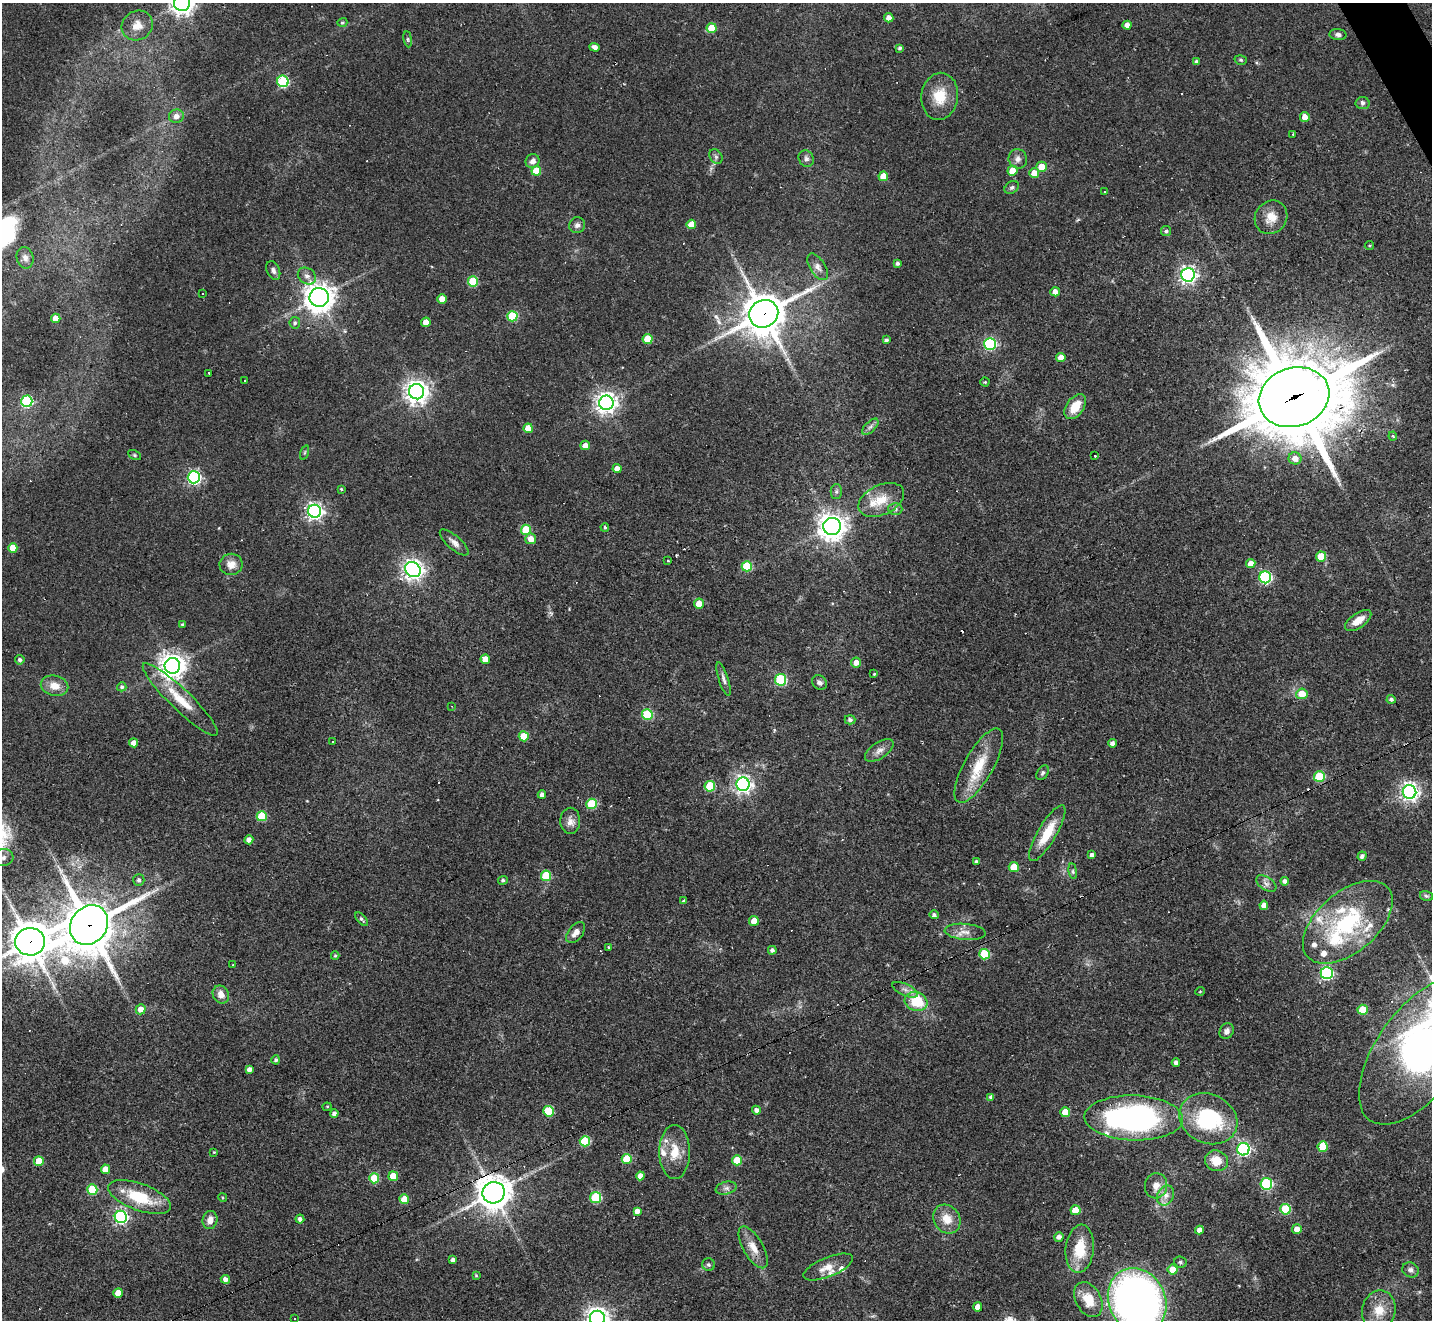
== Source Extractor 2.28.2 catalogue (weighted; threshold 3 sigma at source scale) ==
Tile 10 of 4 x 4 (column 2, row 3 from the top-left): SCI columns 1431-2860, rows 1603-2920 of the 5719 x 5707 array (HDU 1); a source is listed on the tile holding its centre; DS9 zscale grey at full resolution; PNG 1434 x 1322 px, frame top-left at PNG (2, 3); each listed source drawn as its Kron ellipse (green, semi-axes under 4 px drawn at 4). Shown black and unused: <1% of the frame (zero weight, under 2 of 3 exposures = <1% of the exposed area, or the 3 px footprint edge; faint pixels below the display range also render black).
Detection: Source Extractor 2.28.2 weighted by HDU 2 'WHT'; one run over the whole footprint, this tile lists its part. Background 0.0432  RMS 0.005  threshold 0.0224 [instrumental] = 3 sigma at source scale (4.5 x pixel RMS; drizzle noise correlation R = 1.50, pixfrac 1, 0.05/0.05 arcsec/px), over >= 5 px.
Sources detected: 249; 13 cosmic-ray / hot-pixel residue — neither listed nor drawn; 13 inside a brighter listed object's ellipse — not listed separately; the other 223 listed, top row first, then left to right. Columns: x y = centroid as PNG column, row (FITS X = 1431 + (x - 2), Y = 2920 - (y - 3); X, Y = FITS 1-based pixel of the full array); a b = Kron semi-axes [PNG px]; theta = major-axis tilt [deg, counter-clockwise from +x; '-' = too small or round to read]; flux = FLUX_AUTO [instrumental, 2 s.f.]
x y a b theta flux
182 3 8 8 - 380
889 18 4 4 - 2.9
342 22 5 4 - 0.75
1127 25 4 4 - 3.7
137 26 16 14 34 6.9
712 28 5 5 - 13
1338 35 8 5 -4 1.6
408 39 8 4 -82 0.87
595 47 5 4 - 2.6
900 48 4 4 - 1
1241 60 6 4 -16 0.76
1197 62 4 4 - 1.4
283 81 6 5 - 55
940 96 23 18 82 12
1362 103 7 6 - 1.4
176 116 7 6 - 3
1305 117 5 5 - 4.6
1293 134 3 2 - 0.61
716 157 8 6 -56 1.3
806 158 8 7 - 1.7
1018 159 10 9 - 2.7
533 161 7 6 - 2.6
1042 167 5 5 - 7.1
536 171 5 5 - 13
1012 171 5 5 - 8.9
1034 173 5 5 - 5.6
883 176 5 5 - 7.6
1012 187 8 5 33 1.2
1104 192 3 2 - 0.63
1271 217 17 15 53 7.7
691 224 5 4 - 7
577 225 8 7 - 2.1
1166 231 5 5 - 1.1
1369 245 4 2 - 0.45
25 258 11 8 -76 2.4
897 263 4 4 - 1.1
818 267 15 7 -57 2.9
273 270 10 6 -66 1.8
1188 275 7 6 - 190
307 276 10 8 -35 2.4
473 282 5 5 - 25
1055 292 4 4 - 3.3
203 294 3 3 - 0.84
319 297 9 9 - 620
442 299 5 5 - 6.6
764 314 15 13 31 1600
512 316 5 5 - 29
56 318 4 4 - 6.5
426 322 4 4 - 5.7
295 323 6 5 - 0.92
648 339 5 5 - 14
886 340 4 4 - 1.1
990 344 6 6 - 69
1061 357 4 4 - 5.1
209 373 3 3 - 1.5
245 380 3 2 - 0.57
985 382 4 4 - 0.62
417 392 7 7 - 440
1294 397 36 29 19 6300
27 401 5 5 - 61
606 403 7 7 - 340
1075 407 14 8 53 9.1
870 427 10 5 45 1.5
528 428 5 4 - 8.9
1393 436 4 4 - 0.75
585 445 5 4 - 3.1
305 452 7 3 71 0.64
135 455 7 4 -27 0.74
1095 456 3 2 - 0.65
1295 458 6 6 - 4.6
617 469 4 4 - 4.3
194 477 6 6 - 99
341 489 3 3 - 0.56
836 491 7 5 88 1.2
881 500 24 14 26 11
895 509 7 6 - 1.3
315 511 6 6 - 180
832 526 9 8 - 520
605 527 4 3 - 0.7
526 530 5 5 - 20
531 539 5 5 - 4.4
454 542 18 7 -41 3
13 548 5 4 - 8.6
1321 556 5 5 - 14
668 560 3 3 - 1.5
1251 563 4 4 - 5.2
231 564 11 10 - 4.6
747 566 5 5 - 22
413 569 8 7 - 290
1265 577 6 6 - 70
699 603 5 5 - 8.2
1358 620 15 7 35 6.5
182 624 3 3 - 0.7
485 659 5 4 - 4.8
20 660 5 4 - 1.3
856 663 5 5 - 3.5
172 666 8 8 - 530
874 674 3 2 - 0.43
723 679 18 5 -73 2.1
781 680 5 5 - 52
819 683 8 6 -40 1.7
54 686 14 10 -13 6.2
122 687 5 4 - 1.1
1302 694 5 5 - 9.1
180 699 51 10 -44 15
1391 699 4 4 - 1.3
452 706 2 2 - 0.43
647 714 5 5 - 34
850 720 5 4 - 1.4
524 736 5 5 - 12
332 741 3 3 - 1.2
134 743 4 4 - 3.4
1112 743 4 4 - 2.1
879 750 16 8 33 3.2
979 766 42 14 60 18
1043 773 8 5 59 1.1
1319 777 5 5 - 27
743 784 7 6 - 210
710 786 5 5 - 29
1410 792 7 6 - 240
542 795 4 4 - 2.3
592 804 5 5 - 28
262 816 5 5 - 25
570 821 13 10 88 3.5
1047 833 32 9 59 13
249 840 4 4 - 2.9
1092 855 4 4 - 2
1362 856 5 4 - 1.6
3 857 10 8 6 3.1
976 862 4 3 - 1.3
1014 867 5 5 - 12
1073 871 8 4 -82 0.89
546 876 5 5 - 25
139 880 6 5 - 1.5
503 880 5 4 - 1.1
1285 881 4 4 - 1.8
1266 883 11 6 -34 2.1
1427 896 7 5 -16 0.86
683 901 4 3 - 0.66
1264 905 4 4 - 3.5
934 915 5 4 - 1.3
361 919 8 4 -49 1.2
754 921 5 5 - 6.7
1348 922 53 30 40 54
89 925 21 18 51 2200
965 932 21 8 -5 4.3
576 933 12 7 52 3.4
30 942 15 14 - 1300
608 947 3 2 - 0.89
772 950 4 4 - 1.6
984 954 5 5 - 24
335 956 4 3 - 0.65
233 965 2 2 - 0.33
1327 973 6 6 - 78
905 990 14 6 -25 2.5
1200 991 5 3 - 0.37
221 994 9 8 - 4.1
916 1001 11 9 -20 18
141 1009 5 5 - 4.6
1363 1010 5 5 - 14
1227 1031 8 6 58 2
1420 1050 86 42 54 270
276 1060 4 4 - 1.2
1176 1063 4 4 - 1.8
249 1069 4 4 - 2
991 1097 4 4 - 1.2
327 1107 4 4 - 0.53
756 1110 4 4 - 1.8
549 1111 5 5 - 23
1065 1112 5 5 - 10
334 1113 4 4 - 1.8
1134 1118 49 22 -2 150
1208 1119 30 24 -26 46
585 1141 5 5 - 22
1323 1146 5 5 - 15
1243 1149 6 6 - 110
214 1152 3 3 - 0.46
675 1152 27 15 -90 12
627 1159 5 5 - 19
737 1160 5 5 - 12
39 1161 5 5 - 14
1216 1161 11 10 - 8.2
105 1169 4 4 - 6.1
393 1176 5 4 - 9.5
640 1176 4 4 - 3.4
374 1178 5 5 - 23
1266 1184 6 6 - 58
1156 1186 12 11 - 4.6
726 1188 10 6 14 1.9
92 1190 5 5 - 25
494 1193 11 10 - 870
1166 1195 10 8 65 3.2
139 1197 33 13 -20 22
223 1197 4 4 - 0.58
595 1197 5 5 - 43
404 1199 5 4 - 10
1285 1209 5 5 - 28
1075 1210 5 5 - 10
637 1211 4 4 - 2.8
121 1217 6 6 - 120
300 1219 4 4 - 1.9
947 1219 15 13 -54 7.5
210 1220 9 7 75 3.9
1297 1229 5 4 - 4.3
1199 1230 4 4 - 2.9
1059 1237 5 4 - 2.1
753 1247 23 10 -60 6.5
1080 1249 24 14 84 15
453 1260 4 4 - 1.8
1180 1262 6 5 - 0.91
708 1265 6 6 - 1.1
828 1267 26 9 22 6.2
1173 1270 5 5 - 8.6
1411 1270 8 7 - 2
476 1275 4 4 - 0.49
225 1279 4 4 - 2.5
118 1293 5 5 - 8.4
1088 1299 19 12 -62 11
1137 1301 33 28 -64 280
978 1307 5 4 - 3.8
1379 1310 20 16 78 10
294 1318 2 2 - 0.43
597 1318 7 7 - 390
Overlapping masked pixels (flux is a lower limit): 7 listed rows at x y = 764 314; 1294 397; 1348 922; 89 925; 30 942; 1134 1118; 494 1193
Isophote crosses this tile's border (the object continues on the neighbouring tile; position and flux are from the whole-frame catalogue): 6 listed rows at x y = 182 3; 3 857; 30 942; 1420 1050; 1137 1301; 597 1318